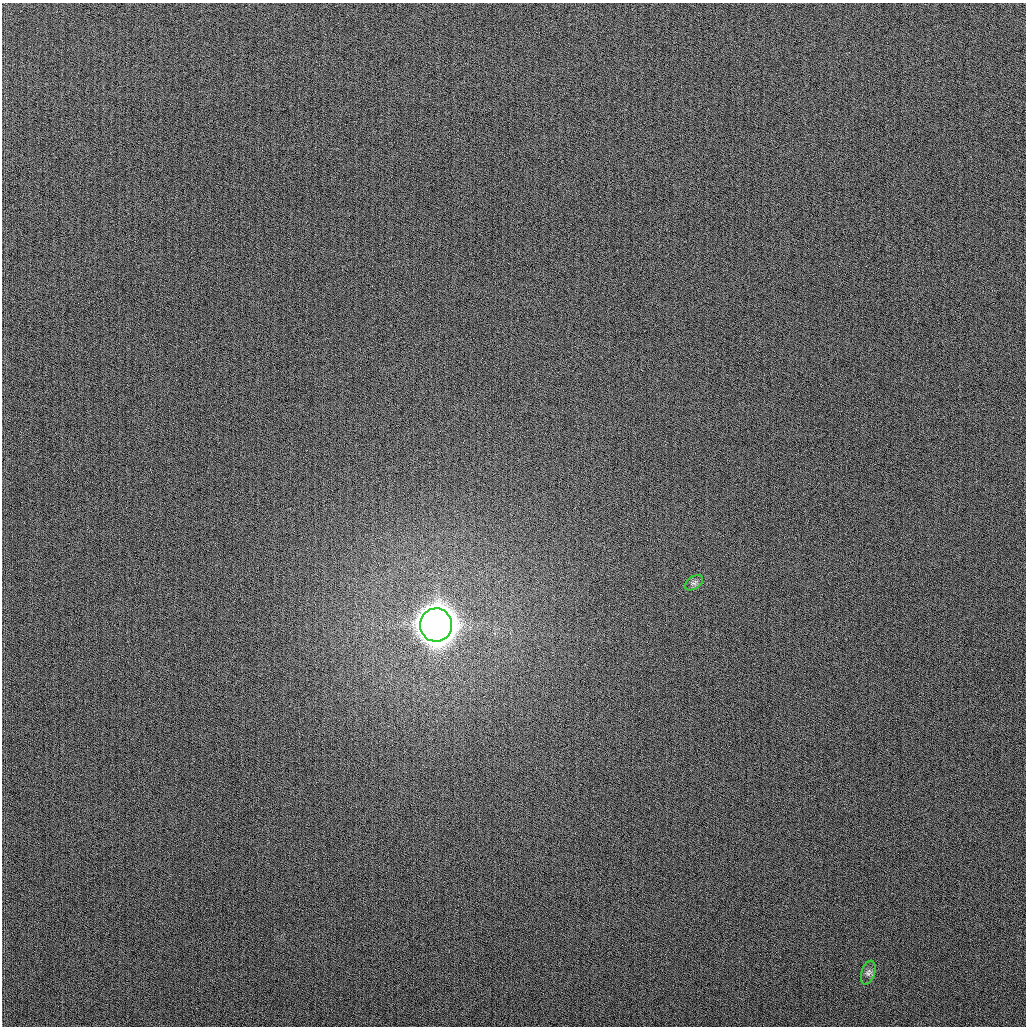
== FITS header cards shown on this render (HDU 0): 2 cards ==
NAXIS1  =                 1024
NAXIS2  =                 1024

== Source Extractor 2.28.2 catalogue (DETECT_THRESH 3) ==
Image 1024 x 1024 px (HDU 0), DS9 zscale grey, 1 PNG px = 1 image px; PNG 1028 x 1028 px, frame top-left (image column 1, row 1024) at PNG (2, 3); each listed source drawn as its Kron ellipse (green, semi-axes under 4 px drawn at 4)
Background 256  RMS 10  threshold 31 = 3 sigma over >= 5 px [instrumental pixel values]
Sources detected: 3; all 3 listed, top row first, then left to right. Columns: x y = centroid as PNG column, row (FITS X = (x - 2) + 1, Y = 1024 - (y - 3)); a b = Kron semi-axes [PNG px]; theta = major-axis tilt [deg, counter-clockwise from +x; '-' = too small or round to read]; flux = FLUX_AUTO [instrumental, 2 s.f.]
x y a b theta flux
694 583 10 6 33 2.1e+03
436 625 16 16 - 2.7e+06
868 973 12 6 71 2.6e+03